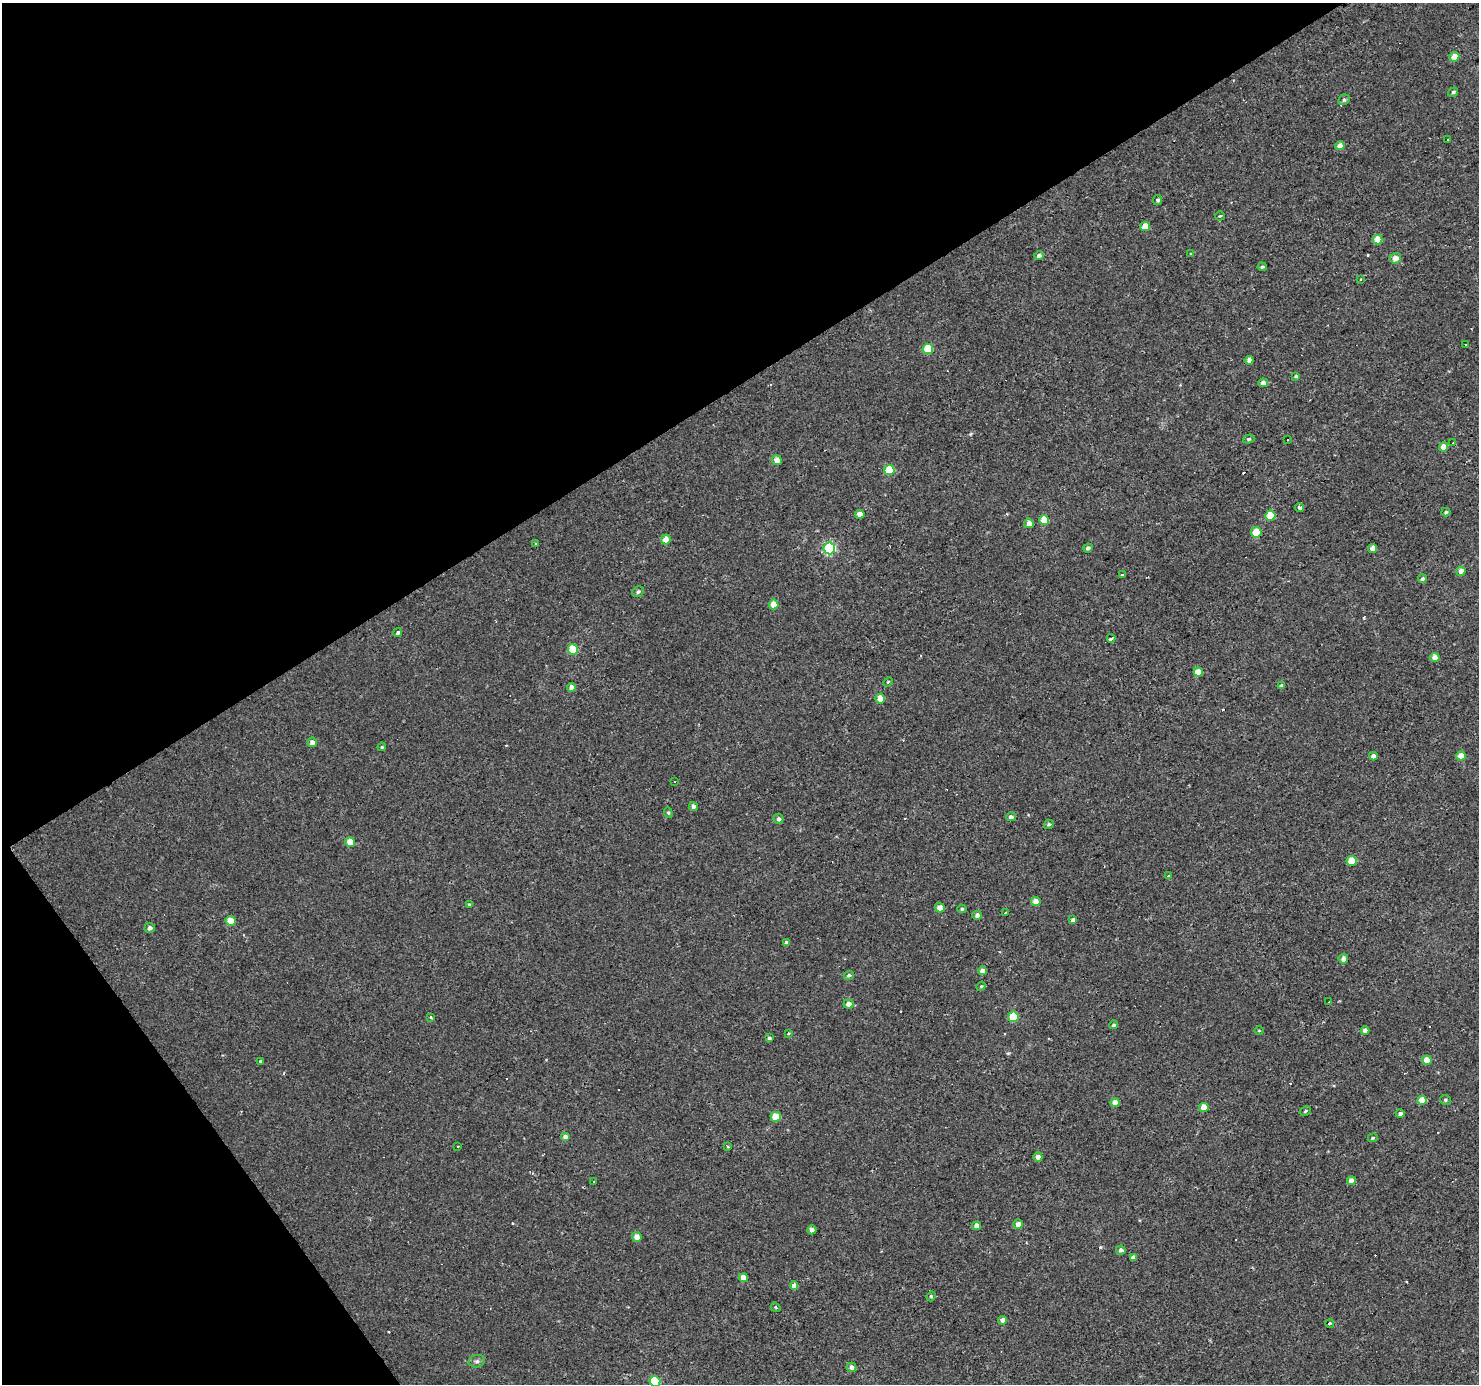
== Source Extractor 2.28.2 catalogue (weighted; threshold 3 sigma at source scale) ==
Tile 5 of 4 x 4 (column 1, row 2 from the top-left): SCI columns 1-1477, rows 2947-4328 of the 5909 x 5828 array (HDU 1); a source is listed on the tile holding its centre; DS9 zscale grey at full resolution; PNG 1481 x 1386 px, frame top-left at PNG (2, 3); each listed source drawn as its Kron ellipse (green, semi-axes under 4 px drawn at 4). Shown black and unused: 33% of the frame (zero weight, under 2 of 3 exposures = <1% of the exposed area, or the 3 px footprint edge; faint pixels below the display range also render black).
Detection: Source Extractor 2.28.2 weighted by HDU 2 'WHT'; one run over the whole footprint, this tile lists its part. Background 0.00319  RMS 0.003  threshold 0.0134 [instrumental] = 3 sigma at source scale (4.5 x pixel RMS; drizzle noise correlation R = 1.50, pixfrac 1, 0.0396/0.0396 arcsec/px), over >= 5 px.
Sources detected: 139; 21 cosmic-ray / hot-pixel residue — neither listed nor drawn; the other 118 listed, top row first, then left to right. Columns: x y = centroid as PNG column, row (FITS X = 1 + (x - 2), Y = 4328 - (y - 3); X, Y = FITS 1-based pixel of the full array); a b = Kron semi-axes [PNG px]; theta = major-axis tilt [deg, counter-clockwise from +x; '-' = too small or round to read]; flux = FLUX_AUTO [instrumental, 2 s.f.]
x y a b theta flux
1454 57 5 4 - 3
1453 92 5 4 - 0.61
1344 100 6 5 - 0.64
1448 139 3 3 - 1
1340 146 4 4 - 3.1
1158 200 5 4 - 0.55
1220 216 5 4 - 0.32
1145 227 5 4 - 4.3
1378 240 5 4 - 6.2
1191 254 4 4 - 0.36
1039 255 5 4 - 1.1
1395 258 6 5 - 2.1
1262 267 4 3 - 0.54
1360 279 3 2 - 0.21
1465 344 3 3 - 0.87
928 349 5 5 - 8
1249 360 4 4 - 1.7
1296 376 4 3 - 0.32
1263 383 5 4 - 1.7
1249 439 6 4 17 0.47
1288 440 3 3 - 2.8
1453 443 4 3 - 0.82
1443 447 4 4 - 3.2
777 460 5 5 - 2.3
889 470 5 5 - 9
1300 508 4 4 - 1.7
1446 512 4 4 - 0.54
860 514 4 4 - 2.4
1270 515 5 5 - 6.9
1044 520 5 5 - 7.6
1029 523 5 4 - 2.2
1256 532 5 5 - 7.3
666 539 5 5 - 2.9
536 544 3 3 - 1
829 548 6 5 - 33
1088 548 5 4 - 0.83
1372 548 4 4 - 2.1
1461 571 4 4 - 2
1123 575 4 3 - 0.28
1422 579 4 4 - 0.59
638 592 6 5 - 0.73
774 604 5 4 - 4.4
397 633 4 3 - 2.5
1111 638 4 3 - 2.8
573 649 5 5 - 7.7
1435 658 5 4 - 2.6
1198 672 5 4 - 4.2
888 682 5 4 - 0.32
1281 686 4 4 - 0.75
571 687 4 4 - 1.8
880 699 5 4 - 4.2
312 742 5 5 - 1.5
382 747 4 3 - 0.31
1373 756 4 4 - 1.6
1461 756 4 4 - 3.8
675 782 3 3 - 0.95
694 806 5 4 - 1
668 813 5 4 - 0.38
1011 817 5 4 - 1
778 819 5 5 - 0.86
1049 824 5 4 - 0.55
350 842 5 5 - 4.5
1352 861 5 5 - 7.9
1168 876 4 3 - 0.83
1036 902 4 4 - 3
469 904 4 4 - 0.29
940 908 5 4 - 2.6
962 909 4 4 - 0.45
1005 913 3 3 - 0.33
977 915 5 4 - 1.6
1073 920 4 3 - 7.3
230 921 5 5 - 4.9
150 928 5 5 - 0.93
786 942 4 4 - 0.74
1343 959 5 4 - 1.4
983 971 4 4 - 2.3
849 975 5 4 - 0.64
981 986 5 4 - 0.35
1329 1002 3 2 - 0.35
849 1004 5 4 - 1.7
431 1017 3 3 - 0.38
1013 1017 5 5 - 11
1114 1025 4 4 - 0.54
1259 1030 5 3 - 0.24
1365 1031 4 4 - 1.3
789 1033 4 3 - 0.28
769 1038 4 4 - 0.55
1427 1060 5 4 - 3.9
260 1061 3 3 - 0.37
1422 1100 4 4 - 4.9
1445 1100 5 5 - 0.56
1115 1103 4 4 - 3
1204 1107 5 4 - 5
1305 1111 6 4 30 0.46
1400 1114 4 4 - 0.69
776 1117 5 5 - 6.3
565 1137 5 4 - 1.4
1373 1138 5 4 - 0.38
458 1147 3 2 - 0.37
728 1147 3 3 - 0.74
1038 1157 4 4 - 1.4
593 1181 3 3 - 0.72
1351 1181 4 4 - 2.2
1018 1224 5 4 - 1.7
976 1226 4 4 - 2
812 1230 4 4 - 1.2
637 1237 5 4 - 2.7
1121 1250 4 4 - 0.9
1133 1257 4 3 - 0.95
743 1278 4 4 - 3.1
794 1286 4 4 - 1.6
931 1296 5 4 - 0.41
776 1307 5 4 - 0.34
1003 1320 4 4 - 1.7
1330 1323 4 3 - 0.39
477 1361 8 6 13 0.82
851 1367 5 4 - 1.2
655 1381 5 5 - 14
Isophote crosses this tile's border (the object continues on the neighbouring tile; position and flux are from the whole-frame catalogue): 1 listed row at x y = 655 1381